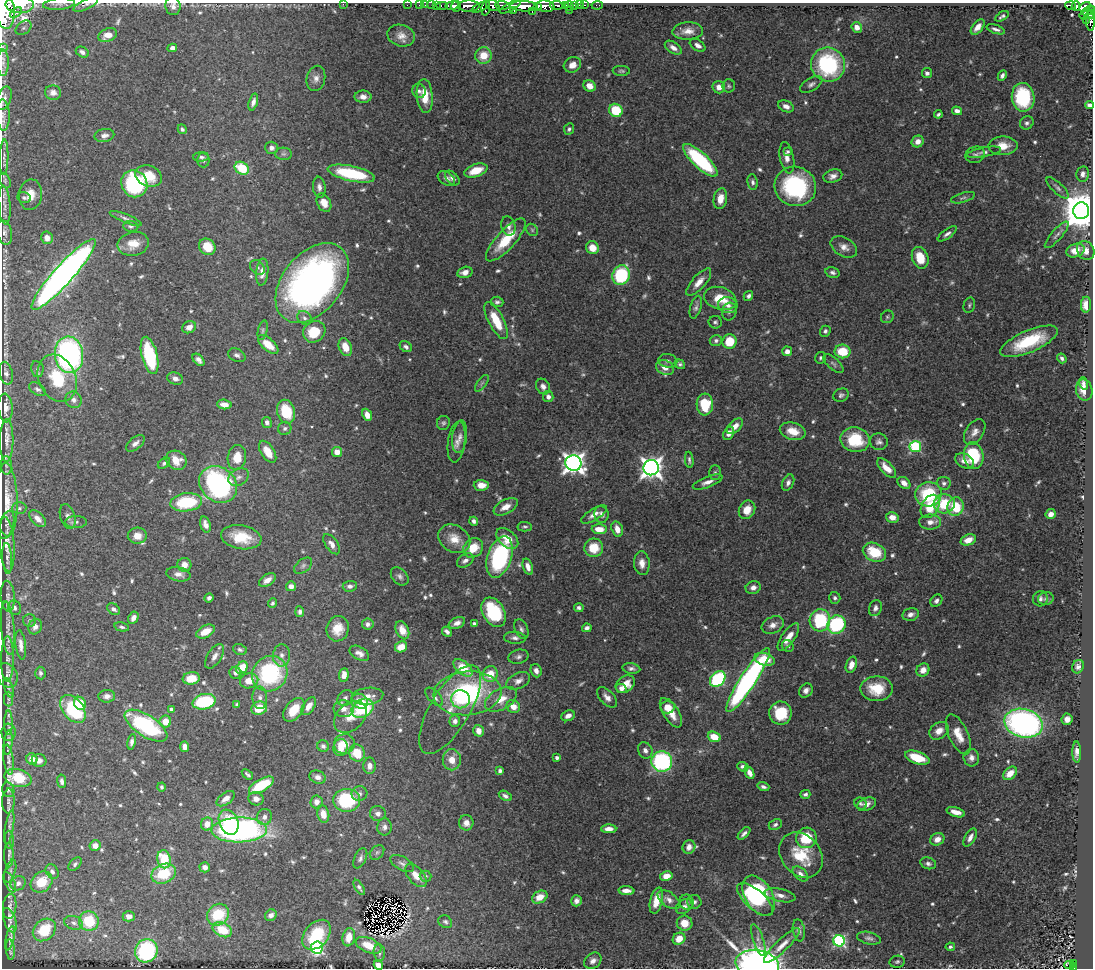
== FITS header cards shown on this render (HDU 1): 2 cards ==
NAXIS1  =                 1091
NAXIS2  =                  966

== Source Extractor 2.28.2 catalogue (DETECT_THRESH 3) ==
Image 1091 x 966 px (HDU 1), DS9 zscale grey, 1 PNG px = 1 image px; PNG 1095 x 970 px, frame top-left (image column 1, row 966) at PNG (2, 3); each listed source drawn as its Kron ellipse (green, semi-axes under 4 px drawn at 4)
Background 0.619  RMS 0.026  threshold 0.0793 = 3 sigma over >= 5 px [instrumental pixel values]
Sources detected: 726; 4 with non-positive FLUX_AUTO (blend fragments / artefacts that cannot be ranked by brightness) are neither listed nor drawn; of the other 722, the 500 brightest by FLUX_AUTO listed and drawn (222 fainter detections omitted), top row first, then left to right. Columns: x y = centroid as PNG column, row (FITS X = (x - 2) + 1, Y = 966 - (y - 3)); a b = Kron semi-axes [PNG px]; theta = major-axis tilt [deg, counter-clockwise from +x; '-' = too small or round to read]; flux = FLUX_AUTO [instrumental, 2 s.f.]
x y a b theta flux
59 4 16 5 5 8.2
86 4 13 5 26 5
343 4 2 2 - 15
20 5 14 8 -2 2500
407 5 2 2 - 9.2
419 5 2 2 - 8.3
425 5 2 2 - 13
432 5 3 2 - 21
436 5 3 2 - 28
442 5 6 3 0 51
502 5 7 4 -5 300
557 5 6 3 -2 160
575 5 3 3 - 47
579 5 2 2 - 8
585 5 3 2 - 17
597 5 5 4 - 13
1071 5 5 3 - 140
173 6 9 7 -81 7.4
452 6 7 4 9 270
456 6 6 4 76 640
469 6 11 5 2 1400
493 6 7 5 -30 740
524 6 14 5 -3 2500
538 6 4 3 - 680
545 6 9 5 -7 1200
565 6 3 3 - 200
569 6 5 3 - 38
1076 6 4 4 - 230
479 7 8 4 26 300
486 7 8 3 80 240
510 7 12 4 29 650
1085 7 6 4 31 360
514 10 4 3 - 200
569 10 2 2 - 80
5 11 18 9 -86 5800
532 11 3 3 - 210
1088 11 7 4 27 310
16 13 7 3 37 360
1092 14 4 2 - 120
1084 15 5 3 - 65
1002 16 7 3 31 4
1086 20 3 2 - 34
1090 21 10 4 -85 220
857 27 5 5 - 13
978 27 9 5 51 13
23 28 9 6 39 5.3
996 29 9 4 -19 6
688 31 15 8 3 18
108 35 9 6 22 20
401 36 14 10 -16 16
698 45 8 5 -34 8.5
2 48 3 2 - 9.2
172 48 5 4 - 9
673 48 9 5 -33 10
82 52 7 5 -28 7.1
483 55 8 8 - 33
3 63 13 5 -89 7.2
572 65 9 7 28 16
828 65 17 16 - 200
621 71 8 5 -1 3.9
927 73 5 5 - 5.8
1002 75 6 4 64 6.3
316 78 13 9 77 12
811 84 12 6 32 7.2
589 86 6 5 - 18
729 86 6 6 - 3.6
719 87 6 6 - 15
419 91 7 6 - 6
53 93 8 7 - 11
425 96 17 8 -85 35
363 97 8 6 0 12
1023 97 14 11 -81 160
4 98 12 7 70 9.1
253 102 8 4 73 8.6
1089 105 4 4 - 6.3
786 106 8 5 -26 9.9
616 110 7 6 - 73
957 111 5 4 - 9.3
938 114 4 3 - 3.6
3 115 16 6 -87 9.9
1027 123 7 6 - 5.5
182 129 5 4 - 4
569 129 6 5 - 4.1
104 135 10 6 10 8.6
918 141 6 5 - 13
1003 146 14 9 2 24
271 148 6 6 - 7.8
788 151 4 3 - 3.8
984 152 17 4 10 6.1
283 154 8 6 -1 5
975 155 10 8 19 6.3
4 157 17 4 89 6.3
201 157 8 4 2 4.7
787 158 16 7 -79 13
203 160 7 6 - 5.1
700 160 22 7 -43 180
242 168 7 6 - 65
476 170 12 6 19 31
351 174 24 7 -12 130
1083 174 7 6 - 7.3
149 176 14 10 -20 40
833 176 9 6 17 9.9
446 178 9 6 -32 8.2
452 178 9 5 -45 6.3
5 181 8 5 -66 3.9
753 182 8 5 -81 5.5
134 184 14 12 -55 170
795 186 21 19 -20 210
319 187 10 6 -83 8.6
1058 188 14 5 -43 6.6
30 195 15 11 82 23
24 198 7 5 -22 3.7
963 198 12 4 17 4.8
720 199 10 6 79 20
324 203 10 6 -63 21
5 205 20 6 -86 11
1081 211 8 8 - 6300
126 218 17 4 -22 6.1
131 226 8 5 -6 4.2
508 226 10 7 -76 8.7
532 230 6 5 - 3.7
4 233 12 7 -76 7.9
947 234 11 4 36 6.7
1057 235 17 5 49 8.3
47 238 6 6 - 14
506 240 27 9 48 62
133 244 16 12 12 30
207 247 9 7 -42 40
844 247 14 9 -29 14
592 248 6 6 - 24
1075 250 9 6 19 24
1086 251 10 8 -58 14
920 258 11 8 -71 39
257 268 8 6 -44 5.4
262 272 13 6 84 15
465 272 8 5 15 12
833 272 7 5 -15 5.2
64 274 46 9 48 1300
621 275 10 8 69 130
699 282 17 6 49 18
312 283 45 29 51 850
748 296 5 4 - 5.3
720 298 16 11 -17 43
497 302 6 5 - 4.8
728 305 9 8 - 10
969 305 8 5 77 3.7
1086 305 8 5 88 26
696 307 11 5 74 6.1
729 311 9 7 73 6.4
887 317 7 6 - 3.6
304 318 8 6 -46 5.9
496 321 20 7 -63 49
715 322 6 6 - 4
189 327 7 5 28 13
263 330 10 4 76 4.2
825 331 6 5 - 4.4
314 332 12 10 38 51
716 340 6 5 - 5
729 341 7 7 - 52
1029 341 31 11 23 100
268 344 12 6 -41 30
345 347 9 6 -69 25
406 347 6 5 - 5.2
787 351 5 4 - 9.2
843 351 8 7 - 47
69 355 18 14 -84 420
150 355 19 8 -76 130
237 355 9 6 -26 6
820 358 6 5 - 3.8
1062 358 5 3 - 4.8
198 360 7 4 -46 7.2
668 361 9 7 -11 5.9
680 364 5 4 - 4.5
833 364 12 5 -43 5.3
665 367 9 7 -25 17
37 369 8 6 -80 4.8
6 373 11 6 -75 6.5
57 378 25 18 -67 80
175 378 8 6 -21 8.6
482 383 10 4 52 4.4
1083 383 6 4 -72 5.5
543 386 8 6 -60 8.8
38 389 9 5 -31 5.2
1084 390 10 8 -78 29
841 395 8 6 23 4.9
548 397 5 5 - 7.8
74 400 8 8 - 9.6
224 404 7 5 -7 14
705 404 11 8 -88 67
5 408 14 7 -86 14
286 412 12 9 -74 65
367 415 6 5 - 13
267 422 5 5 - 6
443 423 7 6 - 4.2
735 426 9 5 43 14
285 428 7 6 - 4.9
793 431 13 8 -15 28
975 432 14 9 56 13
729 433 7 5 61 12
460 437 16 7 83 11
7 440 21 6 89 15
855 440 15 12 -12 73
457 442 21 8 82 14
879 442 9 8 - 7.3
135 443 11 6 39 9.4
915 447 6 5 - 180
268 452 12 6 -57 24
337 452 5 5 - 19
974 456 13 9 -79 110
237 457 12 9 80 32
176 460 11 9 -30 30
689 460 8 3 -84 4.3
964 461 10 7 -27 12
164 463 7 4 39 4.1
573 463 8 7 - 1200
6 465 9 5 -88 5.4
651 468 8 7 - 1300
887 468 12 6 -45 24
715 473 7 5 -90 4.1
239 477 11 8 31 8.7
708 482 15 5 21 12
788 483 8 5 65 6.7
904 483 7 5 -41 13
944 483 7 6 - 5.7
218 484 20 17 -39 380
481 485 7 5 -1 17
928 494 13 12 - 110
7 500 37 11 -88 38
186 502 16 9 7 120
944 504 10 9 - 59
930 506 12 8 62 50
506 507 13 7 27 19
955 507 9 8 - 64
19 508 7 6 - 4.4
747 510 10 8 61 25
594 514 15 5 31 13
601 514 8 7 - 9.2
1051 514 5 4 - 12
68 516 13 7 -72 9.9
892 517 6 5 - 15
38 519 10 6 -45 11
474 521 4 4 - 5.9
76 522 11 6 0 6.6
930 522 11 7 1 14
205 524 8 5 -72 10
7 525 14 7 74 8.7
525 527 7 5 -1 3.6
599 529 7 5 -4 23
617 529 8 5 -73 16
137 536 9 8 - 19
241 537 20 12 -10 55
507 538 13 8 -42 32
454 539 17 13 -30 31
968 540 8 5 22 19
7 544 27 7 -85 20
332 544 11 6 -54 11
473 548 10 9 - 38
594 548 9 9 - 42
874 552 12 9 -24 60
500 557 21 12 72 230
7 558 15 4 -86 6.7
465 560 9 6 35 7.7
642 563 12 8 -85 14
184 565 7 7 - 17
303 566 10 6 39 6.5
528 567 8 5 -72 11
178 574 12 7 -11 13
400 576 10 7 -47 6.3
267 580 9 5 35 14
291 586 5 5 - 11
350 586 7 5 3 7.2
753 587 8 6 18 9.9
8 596 15 7 -87 8.7
209 598 4 4 - 5.4
835 598 6 5 - 4.5
1040 599 8 7 - 6.1
1046 599 8 6 11 5
936 601 7 5 49 5.3
272 603 5 4 - 4
15 608 7 6 - 6
579 608 5 4 - 4.7
875 608 8 6 71 7.5
113 609 7 5 -32 6.1
300 612 5 4 - 5.6
494 612 16 10 -59 130
910 614 8 6 12 8.8
133 618 6 5 - 10
29 620 6 6 - 4.4
820 620 11 10 - 130
457 623 8 5 23 12
474 623 3 3 - 4.4
368 624 6 5 - 6.2
773 625 11 8 25 13
836 625 9 9 - 170
35 627 8 6 64 8.1
122 627 7 4 -13 4.2
8 628 27 6 -85 15
587 628 4 4 - 6.9
338 629 13 11 72 30
521 629 10 6 -68 6.4
402 630 9 6 -66 15
206 632 10 6 28 28
447 632 5 4 - 6.6
788 637 16 6 55 21
515 638 11 6 -5 7.4
21 645 15 5 -83 11
788 646 6 5 - 4.4
401 647 6 5 - 21
240 650 7 5 -21 4.9
359 653 10 6 -29 10
282 655 11 8 88 11
215 656 14 7 58 12
518 657 10 7 14 6.4
7 659 23 6 90 14
765 659 10 6 -16 31
851 665 8 5 71 17
1078 667 7 5 65 7.6
242 668 7 5 57 47
463 668 11 6 -39 49
631 668 9 5 -9 5.8
923 670 7 6 - 13
536 671 7 5 -69 9.1
40 673 6 5 - 5.2
235 673 6 5 - 6.4
270 674 18 17 - 200
490 674 8 7 - 35
7 675 12 10 -62 9.5
344 675 7 5 84 14
191 678 8 6 8 34
718 679 9 6 45 200
748 680 38 8 57 490
249 681 9 7 16 24
518 681 12 7 26 11
625 684 10 8 39 27
8 688 10 4 -72 5.3
621 688 6 4 -29 7.7
877 689 16 12 0 51
806 690 7 6 - 8
467 693 34 22 5 270
107 696 8 6 4 9.5
368 696 16 8 7 16
434 697 11 5 -46 7.9
607 697 12 7 -46 11
260 698 11 7 -89 10
345 698 8 7 - 6.6
8 699 7 4 -90 3.8
461 699 9 9 - 32
501 699 17 10 29 30
360 701 8 7 - 18
204 702 12 7 12 130
80 703 7 5 -57 43
237 705 4 4 - 4.9
309 706 10 5 57 16
513 707 7 6 - 20
667 707 7 6 - 26
259 708 8 6 14 40
362 708 11 9 31 130
73 709 16 10 -51 140
171 709 4 4 - 6.1
344 709 10 8 -2 12
294 710 13 8 51 36
450 710 50 20 59 47
671 713 17 7 -57 28
780 713 11 11 - 62
568 716 7 5 25 10
350 717 18 13 42 25
1067 719 6 5 - 11
165 721 6 6 - 28
455 721 6 5 - 7.8
8 723 12 4 -90 4.5
1023 723 19 14 -14 550
146 726 24 10 -33 190
478 731 6 5 - 15
939 731 10 8 37 19
9 732 9 7 88 4.8
958 734 21 9 -65 29
714 737 6 5 - 35
132 742 8 4 80 6.4
8 743 12 4 84 5.6
344 744 10 10 - 37
323 746 6 5 - 5.8
184 747 5 4 - 13
340 748 9 7 81 16
645 750 8 7 - 8.6
1077 752 10 4 -89 10
357 753 8 7 - 50
557 758 4 3 - 5.2
917 758 13 6 -19 50
971 758 9 8 - 10
32 759 6 5 - 18
8 760 15 5 -83 6.4
39 760 7 6 - 8.3
452 760 10 9 - 23
662 761 10 10 - 250
370 766 8 6 90 11
743 767 6 4 -22 6.4
500 771 4 4 - 5.3
750 773 6 4 -65 12
1010 773 8 5 42 20
247 774 6 3 -36 3.8
318 777 8 6 -20 10
18 778 14 8 -13 76
62 781 7 4 -81 6.4
261 785 14 6 30 78
162 787 4 4 - 3.5
763 787 6 4 -17 5.3
8 790 7 6 - 3.8
359 794 8 7 - 7
805 794 5 4 - 4.8
505 796 7 4 -29 5.5
226 799 10 6 36 12
256 799 8 6 -16 12
347 800 13 11 3 130
8 801 12 6 88 6.8
316 802 6 6 - 11
860 803 6 5 - 4
867 804 10 6 22 9.5
956 812 9 4 -16 14
378 813 8 7 - 8.1
323 814 8 6 -79 20
264 817 8 7 - 9.4
229 822 13 9 -68 57
466 823 7 7 - 12
207 824 6 6 - 20
775 825 7 5 27 4.7
9 827 17 4 80 6.3
384 827 8 7 - 7.6
609 829 7 4 0 12
239 830 28 12 1 640
744 834 8 4 45 6.1
970 837 10 5 61 10
806 838 10 10 - 57
937 839 7 6 - 13
9 840 9 4 -85 4.2
95 846 5 5 - 15
689 847 7 6 - 10
377 852 8 6 48 4.3
9 855 12 5 -90 5.3
801 855 24 19 -49 72
360 858 11 6 65 6.2
164 859 9 6 -78 71
402 863 13 6 -29 7.4
928 863 8 5 -14 5.6
75 864 8 5 47 4.8
205 867 5 5 - 10
10 871 12 5 73 6.2
52 871 8 6 -56 6.9
164 874 13 9 24 75
800 874 9 5 -42 8.7
416 876 14 7 -49 19
425 876 6 5 - 3.8
666 876 6 4 9 18
10 882 11 5 -66 5.5
42 882 12 9 40 45
18 883 8 7 - 6.5
359 887 8 4 -57 5.1
626 891 8 4 -3 11
780 895 16 6 -12 13
759 896 22 13 -59 190
540 897 8 6 28 26
669 900 13 7 -36 10
755 900 22 9 -41 110
576 901 5 5 - 7.7
656 901 13 6 76 25
686 902 7 7 - 6.5
694 902 7 7 - 6.1
10 906 12 6 84 6.9
684 907 9 6 37 8.5
218 915 12 10 40 76
271 915 6 5 - 8.2
129 916 6 5 - 11
10 920 12 6 -72 7.6
89 921 10 9 - 74
445 922 7 6 - 4.6
74 923 9 6 -18 7.7
685 923 8 7 - 26
44 930 13 10 43 58
222 930 10 7 -25 49
799 930 11 6 -81 6.8
317 935 17 11 49 88
349 937 9 6 79 22
10 938 12 4 78 4.8
869 938 12 6 -13 6.7
679 939 6 5 - 25
758 940 17 5 -72 8.4
839 941 6 5 - 290
369 945 13 7 -22 29
782 945 24 6 44 19
950 947 5 4 - 4
317 948 6 6 - 220
10 950 10 3 -85 5.1
146 951 12 11 - 160
379 952 8 5 -83 4.4
593 961 9 7 37 9.7
897 962 7 6 - 3.7
1073 963 3 2 - 12
757 964 22 14 -10 1300
378 965 5 4 - 18
1070 965 6 3 -6 65
1073 967 3 3 - 16
At the frame edge (FLAGS 8, measured only in part): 16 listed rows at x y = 59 4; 86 4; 343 4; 20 5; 173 6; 5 11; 1092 14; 1090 21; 2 48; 3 63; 4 98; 1089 105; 3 115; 757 964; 378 965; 1073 967
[222 fainter detections neither listed nor drawn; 4 non-positive-flux detections neither listed nor drawn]